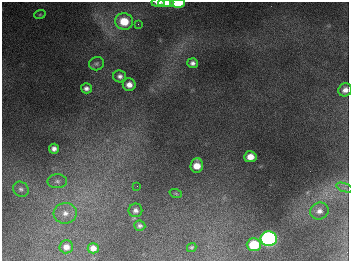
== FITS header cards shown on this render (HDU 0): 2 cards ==
NAXIS1  =                  347
NAXIS2  =                  259

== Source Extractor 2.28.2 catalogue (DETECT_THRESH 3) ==
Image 347 x 259 px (HDU 0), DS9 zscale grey, 1 PNG px = 1 image px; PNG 351 x 263 px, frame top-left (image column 1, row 259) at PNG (2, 2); each listed source drawn as its Kron ellipse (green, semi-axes under 4 px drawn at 4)
Background 681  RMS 52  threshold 155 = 3 sigma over >= 5 px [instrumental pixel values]
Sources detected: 29; all 29 listed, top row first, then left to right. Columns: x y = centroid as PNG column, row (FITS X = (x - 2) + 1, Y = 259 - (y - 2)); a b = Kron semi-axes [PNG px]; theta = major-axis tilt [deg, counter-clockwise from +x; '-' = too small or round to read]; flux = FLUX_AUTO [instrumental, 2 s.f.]
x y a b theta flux
158 2 6 3 2 1.5e+04
166 3 7 4 2 3.9e+04
177 3 7 4 0 1.5e+05
40 14 6 3 20 3.7e+03
124 21 9 8 - 8.3e+04
138 24 3 2 - 3.5e+03
193 63 5 5 - 1.2e+04
96 64 7 6 - 8.3e+03
120 76 6 6 - 1.3e+04
129 85 6 6 - 2.3e+04
86 88 5 5 - 1.2e+04
345 90 7 6 - 1.8e+04
54 149 5 5 - 1.5e+04
250 157 6 5 - 3.4e+04
197 165 7 6 - 4.0e+04
57 181 9 7 1 1.3e+04
137 186 2 2 - 1.6e+03
345 188 9 4 -19 8.8e+03
21 189 8 7 - 1.0e+04
176 194 6 4 -20 4.1e+03
135 210 7 6 - 1.3e+04
319 211 9 8 - 1.9e+04
65 213 11 10 - 3.1e+04
140 226 5 5 - 8.5e+03
269 239 8 7 - 1.1e+06
254 245 7 6 - 1.2e+05
66 247 6 6 - 2.1e+04
192 247 5 4 - 5.5e+03
93 248 5 5 - 1.9e+04
At the frame edge (FLAGS 8, measured only in part): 4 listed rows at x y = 158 2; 166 3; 177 3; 345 90